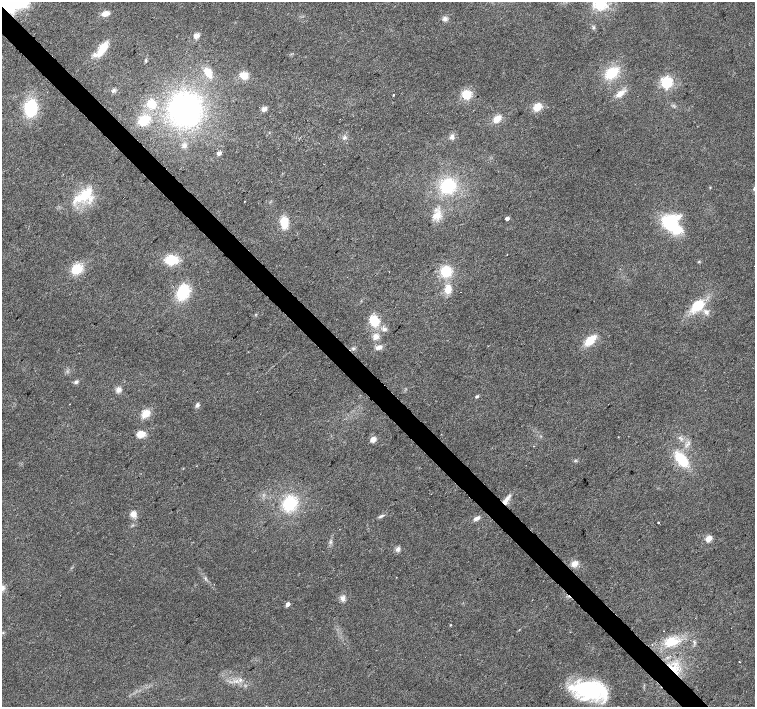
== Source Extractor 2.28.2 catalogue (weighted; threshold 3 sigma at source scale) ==
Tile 11 of 4 x 4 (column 3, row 3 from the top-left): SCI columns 3016-4521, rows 1628-3036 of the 6026 x 6005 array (HDU 1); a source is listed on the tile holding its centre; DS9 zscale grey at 2 x 2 block average (1 PNG px = mean of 2 x 2 image px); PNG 757 x 709 px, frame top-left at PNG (2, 2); no overlay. Shown black and unused: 4% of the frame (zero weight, under 2 of 3 exposures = <1% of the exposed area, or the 3 px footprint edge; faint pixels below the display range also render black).
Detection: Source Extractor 2.28.2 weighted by HDU 2 'WHT'; one run over the whole footprint, this tile lists its part. Background 0.0208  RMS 0.0065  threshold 0.0292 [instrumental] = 3 sigma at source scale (4.5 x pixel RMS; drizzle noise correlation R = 1.50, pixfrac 1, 0.0396/0.0396 arcsec/px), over >= 5 px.
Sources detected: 85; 3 inside a brighter object's white glare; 2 cosmic-ray / hot-pixel residue — not listed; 3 inside a brighter listed object's ellipse — not listed separately; the other 77 listed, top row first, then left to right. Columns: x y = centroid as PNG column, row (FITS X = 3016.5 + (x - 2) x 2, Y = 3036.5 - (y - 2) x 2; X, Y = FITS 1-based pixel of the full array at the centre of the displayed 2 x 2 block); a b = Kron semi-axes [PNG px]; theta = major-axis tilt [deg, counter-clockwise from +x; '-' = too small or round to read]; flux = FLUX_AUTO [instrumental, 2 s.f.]
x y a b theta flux
600 4 21 17 -15 47
105 14 8 5 15 12
445 19 6 5 - 5.7
593 28 5 3 - 2
196 36 6 5 - 8.3
102 49 15 6 49 42
146 60 4 3 - 1.7
208 72 10 6 -61 22
612 73 14 9 36 48
244 76 8 7 - 17
667 82 4 4 - 300
113 91 6 4 50 3.7
467 94 9 9 - 28
620 94 12 7 43 13
393 95 2 2 - 3
151 103 9 8 - 23
537 107 9 7 45 20
31 108 19 14 85 70
185 109 30 29 - 300
264 109 6 4 28 6.6
497 119 7 5 42 19
144 120 11 8 41 42
452 136 8 4 47 5
344 138 5 3 - 2.9
184 145 6 5 - 4
219 153 3 3 - 13
448 185 16 15 - 73
83 196 34 11 33 50
244 201 2 2 - 2
437 216 13 9 2 17
507 218 3 2 - 9.7
284 222 10 6 -90 37
671 222 20 14 -55 110
171 260 10 8 -1 43
699 261 3 2 - 1.1
754 266 2 2 - 2.6
77 269 12 9 30 35
446 271 10 10 - 41
448 289 9 6 81 20
183 292 14 10 63 62
698 306 14 9 37 46
706 312 7 5 -67 6.2
374 321 10 8 -75 36
384 329 7 5 17 4.7
376 337 8 7 - 9.6
590 340 12 6 41 33
379 347 9 5 16 7.2
353 348 4 4 - 2.4
76 382 5 4 - 3.7
119 390 6 5 - 7.5
477 396 3 3 - 3.2
197 405 5 4 - 4.1
146 413 9 6 37 19
141 434 8 6 9 17
618 437 2 2 - 0.8
373 439 6 5 - 8.6
533 446 2 2 - 0.62
681 459 13 7 -51 62
431 494 2 2 - 0.93
505 502 10 6 50 10
290 503 15 13 62 65
133 514 7 7 - 10
381 516 7 3 21 3.1
477 518 9 5 31 5.8
658 522 2 2 - 1.4
709 539 3 3 - 51
398 549 7 5 61 5.2
574 564 9 6 22 9.4
2 588 8 6 67 7
343 598 7 7 - 6.5
288 604 3 3 - 12
450 625 3 2 - 0.96
671 642 19 11 12 36
739 662 2 2 - 2.7
674 669 16 10 -32 32
240 680 5 4 - 4
588 689 33 20 -10 140
Overlapping masked pixels (flux is a lower limit): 2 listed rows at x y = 505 502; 674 669
Isophote crosses this tile's border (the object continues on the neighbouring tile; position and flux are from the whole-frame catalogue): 3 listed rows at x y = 600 4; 754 266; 2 588